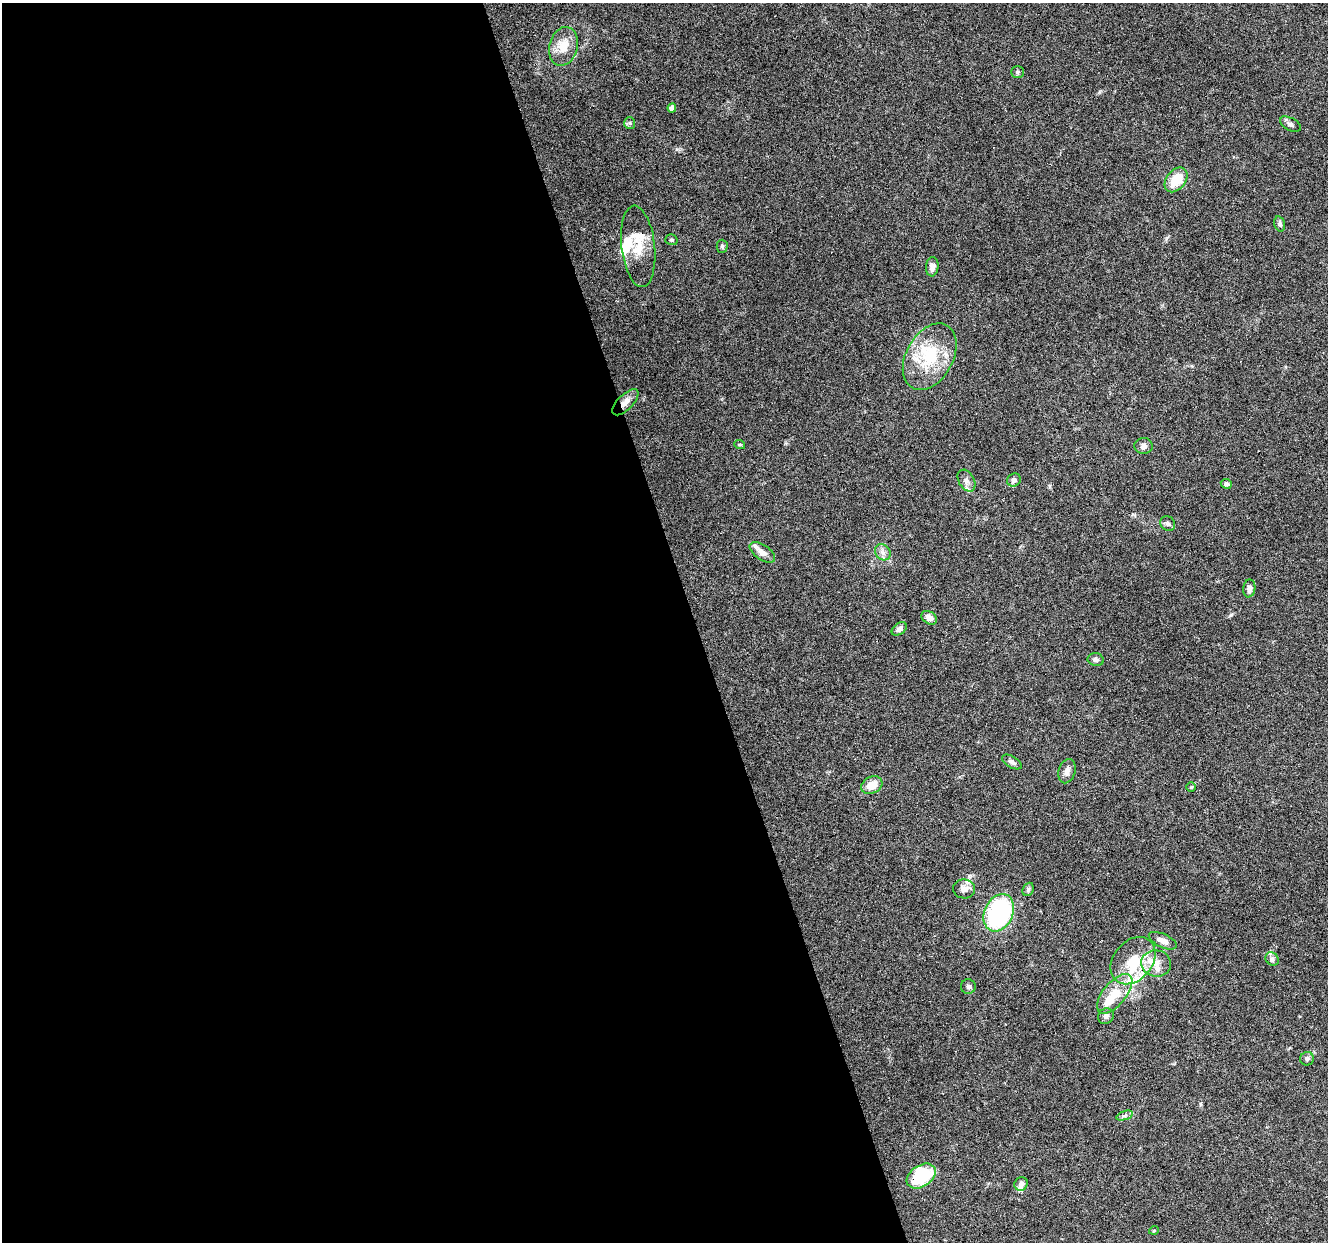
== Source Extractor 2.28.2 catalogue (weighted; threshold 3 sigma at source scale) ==
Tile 9 of 4 x 4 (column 1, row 3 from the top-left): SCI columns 1-1326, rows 1348-2587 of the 5306 x 5122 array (HDU 1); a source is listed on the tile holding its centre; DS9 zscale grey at full resolution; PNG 1330 x 1244 px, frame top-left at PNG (2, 3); each listed source drawn as its Kron ellipse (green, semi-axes under 4 px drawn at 4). Shown black and unused: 52% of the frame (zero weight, under 3 of 6 exposures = <1% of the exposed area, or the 3 px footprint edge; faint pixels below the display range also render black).
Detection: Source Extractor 2.28.2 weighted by HDU 2 'WHT'; one run over the whole footprint, this tile lists its part. Background 0.0592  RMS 0.004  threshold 0.0164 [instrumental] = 3 sigma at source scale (4.09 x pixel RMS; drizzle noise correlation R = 1.36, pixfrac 0.8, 0.0396/0.0396 arcsec/px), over >= 5 px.
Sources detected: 55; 2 inside a brighter object's white glare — neither listed nor drawn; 9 inside a brighter listed object's ellipse — not listed separately; the other 44 listed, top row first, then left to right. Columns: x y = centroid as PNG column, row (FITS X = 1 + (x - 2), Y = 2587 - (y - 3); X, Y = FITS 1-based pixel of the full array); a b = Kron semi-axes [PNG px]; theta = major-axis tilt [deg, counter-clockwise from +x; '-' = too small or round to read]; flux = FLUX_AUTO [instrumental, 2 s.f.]
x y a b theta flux
563 46 20 14 75 6.7
1017 72 6 5 - 0.61
672 108 4 4 - 1.8
630 123 6 5 - 0.67
1290 124 11 6 -28 1.2
1176 180 14 9 52 8.7
1280 224 8 5 -73 0.95
671 240 6 5 - 0.67
638 246 41 16 -83 9.9
722 246 6 5 - 0.67
932 267 10 6 84 2.1
930 357 36 23 61 19
625 402 17 7 45 2.6
740 445 5 3 - 0.38
1144 446 9 8 - 1.5
1014 480 7 6 - 1.2
966 481 12 7 -60 1.6
1226 484 5 5 - 1
1168 524 8 7 - 0.94
762 552 14 7 -34 2.6
883 552 9 7 -46 1.6
1249 588 9 6 81 1.6
929 618 8 6 -31 1.9
899 629 8 5 35 1.4
1096 660 8 6 -11 0.96
1012 762 11 5 -30 1.2
1067 771 12 8 75 1.8
872 785 11 8 27 4.9
1191 787 5 5 - 0.41
964 889 11 9 -9 2.3
1028 889 7 5 67 0.75
999 913 19 14 65 47
1163 941 15 6 -25 2.4
1272 959 7 6 - 0.92
1133 961 26 19 50 14
1156 963 15 13 -7 4.9
968 986 7 7 - 0.98
1115 994 24 11 50 9.6
1106 1016 8 7 - 1.2
1307 1059 7 6 - 0.98
1124 1116 8 4 19 0.75
921 1176 16 10 33 23
1021 1184 7 6 - 1.7
1154 1230 5 3 - 0.3
Overlapping masked pixels (flux is a lower limit): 3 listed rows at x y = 625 402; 1133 961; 921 1176
Unlisted compact peaks at least as high as the median listed source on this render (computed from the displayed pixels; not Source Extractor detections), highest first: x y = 1231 615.